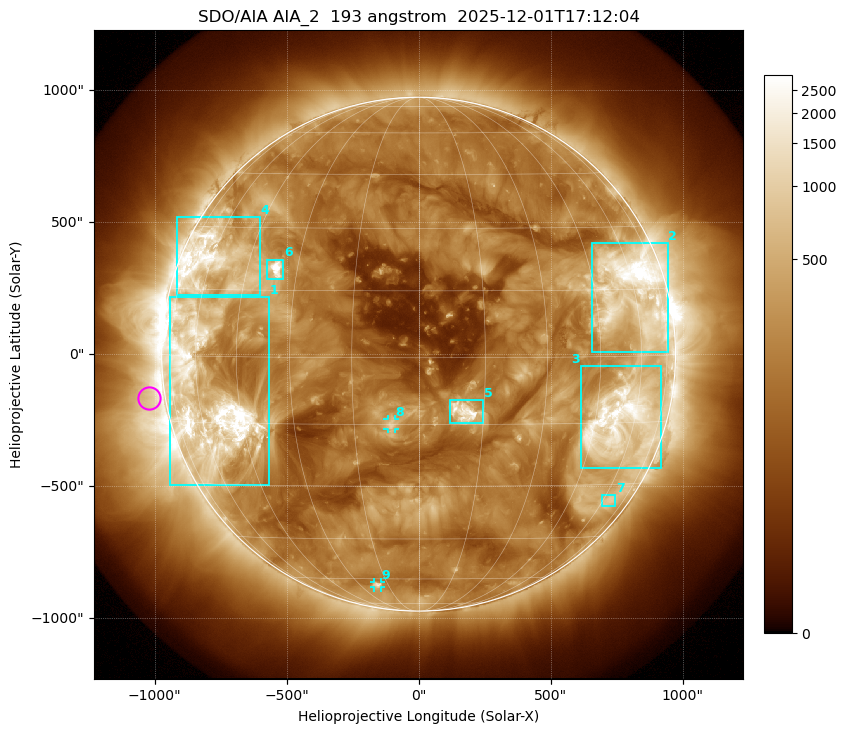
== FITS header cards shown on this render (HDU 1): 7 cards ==
TELESCOP= 'SDO/AIA '           / For AIA: SDO/AIA
INSTRUME= 'AIA_2   '           / For AIA: AIA_ATA1, AIA_ATA2, AIA_ATA3 or AIA_AT
WAVELNTH=                  193 / [angstrom] Wavelength
WAVEUNIT= 'angstrom'           / Wavelength unit: angstrom
DATE-OBS= '2025-12-01T17:12:04.842' / [ISO] Date when observation started; ISO 8
CTYPE1  = 'HPLN-TAN'           / CTYPE1: HPLN
CTYPE2  = 'HPLT-TAN'           / CTYPE2: HPLT

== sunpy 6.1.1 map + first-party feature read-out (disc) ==
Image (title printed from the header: SDO/AIA AIA_2  193 angstrom  2025-12-01T17:12:04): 1024 x 1024 px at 2.4 arcsec/px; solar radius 973 arcsec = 406 px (full disc in frame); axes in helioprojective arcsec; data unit not stated in the header (colour bar unlabelled)
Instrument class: DISC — disc imager (sunpy class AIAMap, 193 A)
Bright regions (active regions / flare kernels): reference = the median radial profile (limb darkening/brightening removed); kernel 9 px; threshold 5 sigma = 515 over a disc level ~190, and >= 1.15x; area >= 12 px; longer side >= 10 px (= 24 arcsec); searched inside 0.97 R_sun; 9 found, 9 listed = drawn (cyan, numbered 1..; 2 of them under ~33 arcsec drawn as corner ticks so the feature stays visible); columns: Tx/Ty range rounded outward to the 5 arcsec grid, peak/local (2 s.f.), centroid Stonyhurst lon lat
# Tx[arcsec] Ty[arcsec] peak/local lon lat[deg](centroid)
1 -945..-565 -500..215 21 -57 -9
2 655..945 10..420 22 +58 +14
3 615..920 -435..-45 13 +55 -15
4 -915..-600 220..520 15 -60 +21
5 120..245 -265..-175 17 +10 -12
6 -575..-510 280..360 19 -36 +20
7 690..745 -575..-535 3.6 +63 -34
8 -120..-90 -285..-245 6.5 -6 -15
9 -170..-145 -885..-865 5.2 -20 -63
Off-limb structures (1.02-1.3 R_sun): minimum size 162 px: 3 found; the strongest spans PA ~60..135 deg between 1.02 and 1.3 R_sun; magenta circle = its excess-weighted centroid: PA ~100 deg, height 1.06 R_sun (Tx ~-1020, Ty ~-165 arcsec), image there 2.4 x the reference